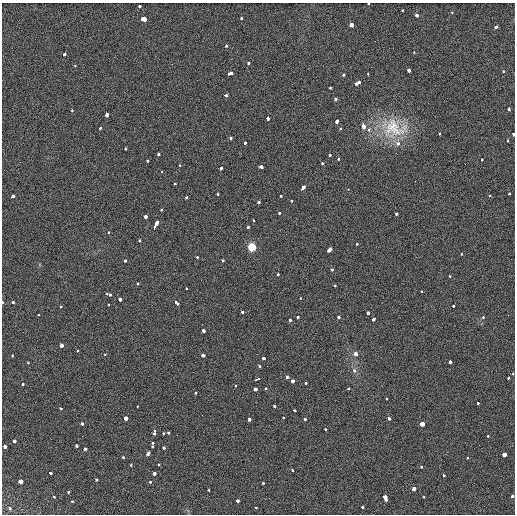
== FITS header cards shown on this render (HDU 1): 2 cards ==
NAXIS1  =                  513 / length of data axis 1
NAXIS2  =                  512 / length of data axis 2

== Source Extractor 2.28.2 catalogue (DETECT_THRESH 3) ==
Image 513 x 512 px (HDU 1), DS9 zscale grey, 1 PNG px = 1 image px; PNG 517 x 516 px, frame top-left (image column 1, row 512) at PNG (2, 3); no overlay
Background 19.9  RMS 5.7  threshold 17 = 3 sigma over >= 5 px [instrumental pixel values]
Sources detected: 178; all 178 listed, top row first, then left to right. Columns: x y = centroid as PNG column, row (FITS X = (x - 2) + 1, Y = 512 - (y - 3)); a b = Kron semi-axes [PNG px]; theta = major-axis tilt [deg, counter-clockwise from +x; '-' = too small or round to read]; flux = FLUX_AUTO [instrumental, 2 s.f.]
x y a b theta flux
368 4 3 2 - 1500
140 6 3 3 - 2800
402 10 3 3 - 950
452 12 3 2 - 1700
417 16 3 3 - 4000
241 18 3 3 - 1200
143 19 4 3 - 13000
351 24 4 3 - 11000
496 27 4 3 - 3700
226 46 3 3 - 1600
414 52 3 2 - 890
64 54 4 3 - 3700
248 63 3 3 - 1700
75 66 3 2 - 2000
409 71 3 3 - 3300
503 71 3 3 - 1300
230 73 4 3 - 3400
368 74 3 2 - 1300
343 75 3 3 - 2300
357 83 6 3 27 5700
330 88 3 2 - 1700
225 95 4 3 - 3000
335 99 4 4 - 580
509 109 4 3 - 2000
72 110 3 3 - 1100
107 114 3 3 - 6000
268 118 3 3 - 2900
337 121 3 3 - 8700
363 126 4 3 - 6900
100 128 3 3 - 1500
394 128 41 29 -11 20000
341 129 3 3 - 820
369 130 3 3 - 1400
439 134 3 3 - 1200
513 134 4 3 - 4500
231 138 3 3 - 1700
508 141 3 2 - 1100
245 143 3 3 - 1900
398 144 3 3 - 2400
125 149 3 3 - 1200
159 154 3 3 - 1800
330 155 3 3 - 2000
338 159 3 2 - 1800
482 159 3 3 - 1300
147 161 3 2 - 1400
322 164 3 3 - 1500
180 165 3 3 - 1900
260 166 5 3 - 6300
221 168 3 3 - 1500
162 172 3 2 - 1100
175 184 3 3 - 1400
302 188 6 3 49 5000
348 189 2 2 - 1300
218 193 3 3 - 2000
509 194 3 2 - 1600
280 195 3 3 - 2300
12 196 4 3 - 4900
490 196 3 2 - 870
186 197 3 3 - 6300
292 201 3 3 - 1800
258 202 3 3 - 2200
161 210 3 2 - 1000
280 213 3 3 - 2100
396 214 3 3 - 1200
146 216 3 3 - 6500
254 220 3 3 - 820
155 226 8 3 65 10000
247 227 3 3 - 2300
109 233 3 3 - 1500
139 240 3 3 - 1400
357 244 3 2 - 2000
252 247 5 5 - 11000
329 250 4 3 - 5800
461 254 3 2 - 840
197 257 3 3 - 1300
125 261 3 2 - 1500
223 261 3 3 - 1800
332 270 3 3 - 2800
278 274 3 2 - 8200
449 276 3 3 - 1100
137 283 3 3 - 1300
335 285 3 3 - 1400
186 288 3 2 - 1100
421 292 3 3 - 900
110 294 5 3 - 1900
120 299 3 3 - 3700
300 299 3 2 - 870
2 302 3 2 - 1000
13 302 3 3 - 2200
177 303 5 3 - 2400
108 304 3 3 - 1300
454 306 3 3 - 1300
60 307 3 3 - 2400
242 312 3 3 - 1600
367 313 3 3 - 2600
39 315 3 2 - 1500
297 317 3 3 - 2100
339 317 3 3 - 1600
483 317 3 3 - 1500
374 319 4 3 - 2500
289 320 3 3 - 2400
204 331 4 3 - 3300
61 345 3 3 - 7900
78 351 3 3 - 1000
356 354 3 3 - 12000
13 355 3 3 - 1100
105 355 3 3 - 690
203 355 4 3 - 3100
264 358 3 3 - 2500
450 361 4 3 - 3700
28 363 3 2 - 910
259 366 3 3 - 1600
354 371 4 4 - 1500
513 373 3 2 - 1100
287 377 3 3 - 3700
508 378 3 2 - 1800
257 379 6 3 16 12000
292 381 3 3 - 3300
306 383 3 3 - 4000
23 384 3 2 - 2200
236 386 3 2 - 1000
265 388 3 3 - 1400
255 389 3 3 - 5600
348 389 3 2 - 1500
196 393 3 3 - 1500
386 399 3 3 - 830
478 403 2 2 - 2800
137 406 3 3 - 720
274 406 3 3 - 1200
61 409 3 3 - 1800
294 410 4 3 - 1900
283 417 3 2 - 1800
126 418 3 3 - 11000
389 418 3 3 - 4600
305 419 3 3 - 2100
249 420 4 3 - 4600
82 423 3 3 - 2300
422 424 3 3 - 17000
325 430 3 3 - 1700
154 433 5 3 - 5200
164 433 3 2 - 3100
168 433 3 3 - 3200
82 436 2 2 - 210
488 436 3 3 - 1100
14 441 3 3 - 4700
153 443 3 3 - 2500
76 446 3 3 - 2700
5 447 3 3 - 3200
152 447 3 2 - 1000
85 448 3 3 - 3000
164 448 3 3 - 1500
148 454 5 3 - 4100
504 455 3 3 - 18000
123 457 3 3 - 2000
468 458 3 2 - 850
131 465 3 3 - 870
158 465 3 3 - 1100
421 467 3 2 - 1000
292 470 3 2 - 920
50 473 4 3 - 1600
154 473 3 3 - 6300
443 475 3 3 - 1800
96 480 3 3 - 1500
20 482 3 3 - 25000
150 482 3 3 - 1600
263 483 3 2 - 2700
413 489 4 3 - 9100
208 490 3 3 - 990
68 492 3 2 - 3100
512 496 3 3 - 2100
54 497 3 2 - 1400
385 497 5 3 - 16000
423 497 3 2 - 840
72 501 3 3 - 1100
238 501 3 3 - 3000
256 507 3 2 - 2300
363 507 3 3 - 3500
9 508 3 3 - 1500
At the frame edge (FLAGS 8, measured only in part): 5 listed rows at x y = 368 4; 513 134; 2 302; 513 373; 512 496